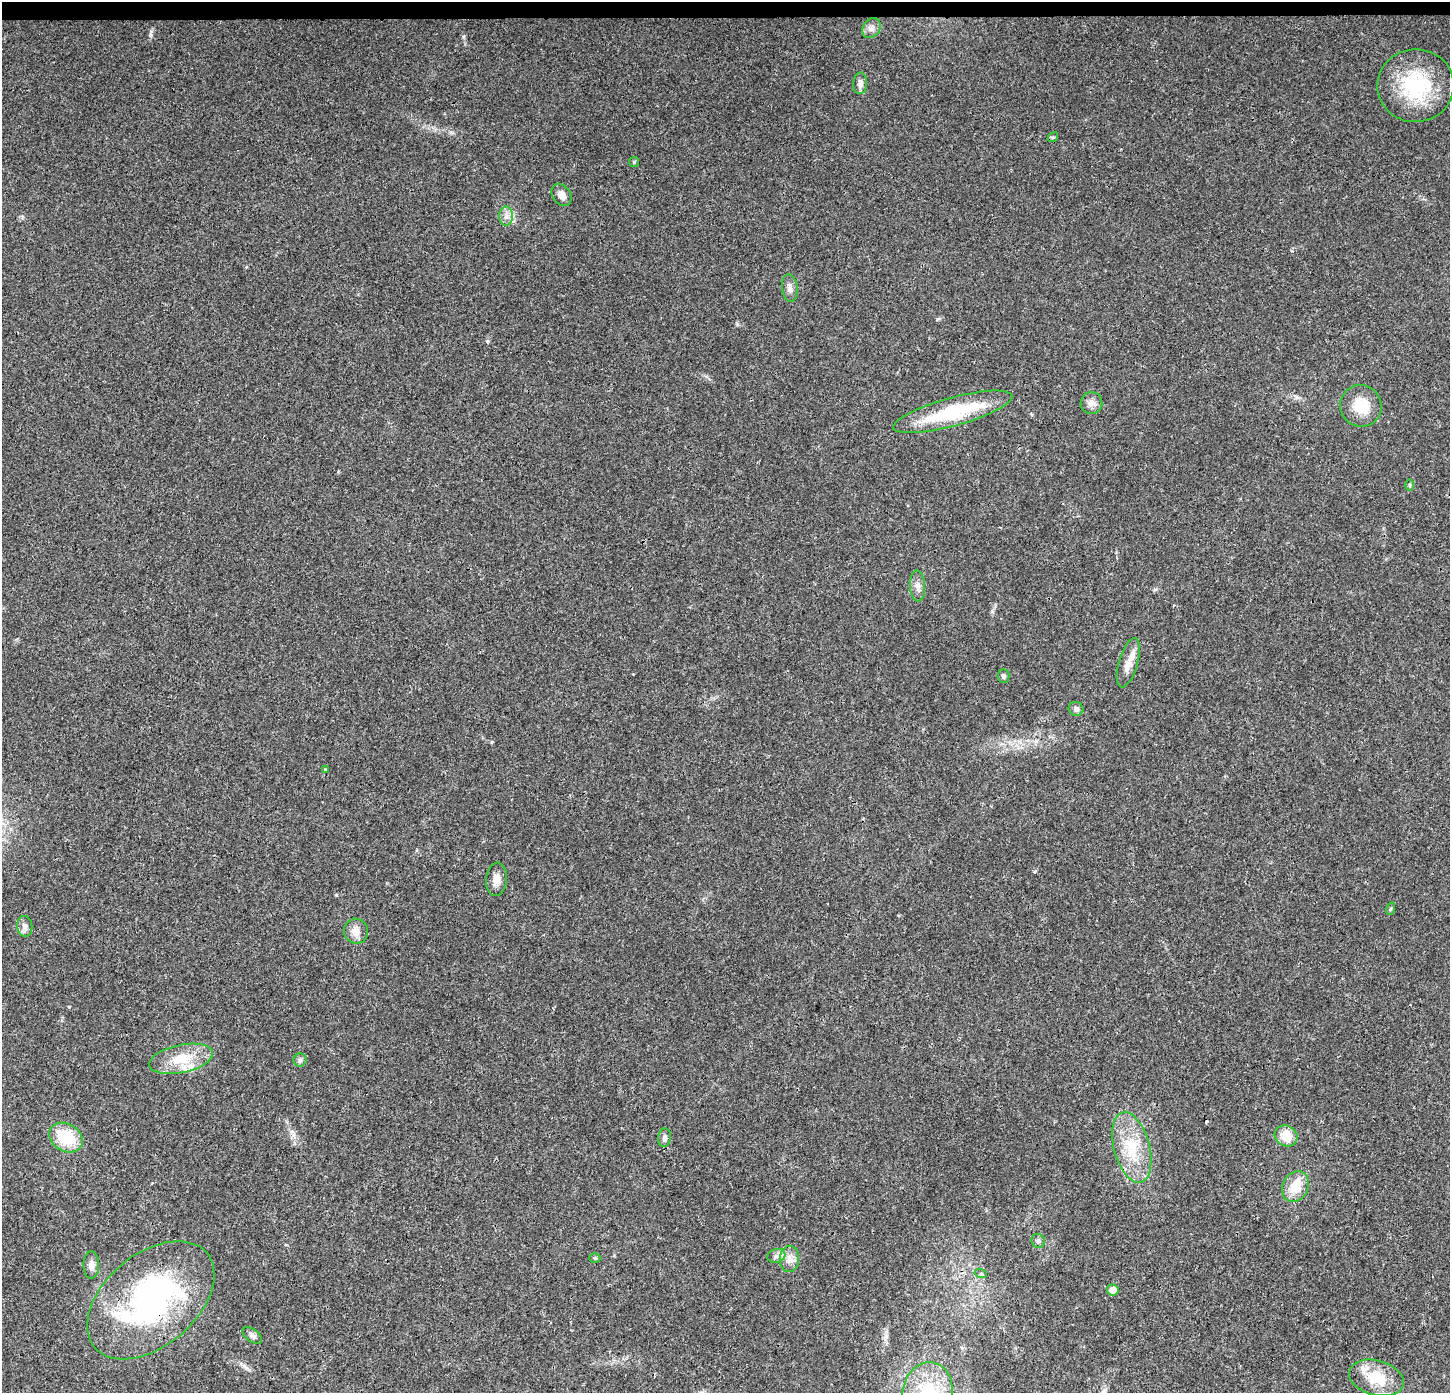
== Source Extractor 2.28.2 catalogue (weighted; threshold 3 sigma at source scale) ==
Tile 2 of 3 x 3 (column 2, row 1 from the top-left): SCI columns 1458-2905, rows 2997-4387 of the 4354 x 4601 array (HDU 1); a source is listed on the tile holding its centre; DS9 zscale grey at full resolution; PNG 1452 x 1395 px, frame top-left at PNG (2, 2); each listed source drawn as its Kron ellipse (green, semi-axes under 4 px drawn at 4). Shown black and unused: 1% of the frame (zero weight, under 3 of 4 exposures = <1% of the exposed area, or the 3 px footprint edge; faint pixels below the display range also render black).
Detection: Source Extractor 2.28.2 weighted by HDU 2 'WHT'; one run over the whole footprint, this tile lists its part. Background 0.0264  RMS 0.0031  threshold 0.014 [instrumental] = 3 sigma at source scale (4.5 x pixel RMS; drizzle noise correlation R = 1.50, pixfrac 1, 0.0396/0.0396 arcsec/px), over >= 5 px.
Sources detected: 42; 1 cosmic-ray / hot-pixel residue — neither listed nor drawn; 2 inside a brighter listed object's ellipse — not listed separately; the other 39 listed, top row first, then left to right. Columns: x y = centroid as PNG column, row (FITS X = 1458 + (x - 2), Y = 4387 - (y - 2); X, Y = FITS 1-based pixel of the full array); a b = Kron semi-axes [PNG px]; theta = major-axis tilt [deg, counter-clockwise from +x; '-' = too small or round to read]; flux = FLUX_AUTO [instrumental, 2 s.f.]
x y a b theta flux
871 28 11 8 58 1.7
860 83 11 7 86 1.5
1416 86 38 36 7 26
1053 137 6 4 39 0.4
634 162 5 5 - 0.44
561 195 12 9 -55 2.3
506 216 10 6 90 1.5
790 288 14 7 -83 1.7
1091 403 11 11 - 1.9
1361 406 21 20 - 8.1
953 412 61 14 15 23
1410 485 6 4 90 0.41
918 586 15 7 -87 1.9
1128 663 25 9 74 3.7
1003 676 7 6 - 0.69
1076 709 7 7 - 1
326 770 3 3 - 0.33
496 879 17 10 84 2.6
1390 909 6 4 70 0.46
25 926 10 7 -83 1.4
356 931 12 12 - 3
181 1059 32 14 12 9.3
300 1060 6 6 - 0.78
1286 1136 12 10 -28 6.1
66 1138 18 13 -32 12
664 1138 9 6 81 0.99
1132 1147 36 18 -75 13
1295 1186 16 12 62 6.7
1038 1241 7 6 - 1
776 1256 9 6 16 1.3
595 1258 5 4 - 0.51
789 1259 13 9 89 2.4
91 1265 14 8 -90 1.8
981 1274 6 4 -18 0.43
1113 1290 5 5 - 2.9
151 1300 73 46 40 82
252 1335 11 6 -37 1.2
1376 1378 28 17 -15 9.5
927 1392 30 25 79 19
Overlapping masked pixels (flux is a lower limit): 1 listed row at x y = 151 1300
Isophote crosses this tile's border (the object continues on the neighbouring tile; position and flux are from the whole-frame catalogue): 1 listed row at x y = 927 1392
Unlisted compact peaks at least as high as the median listed source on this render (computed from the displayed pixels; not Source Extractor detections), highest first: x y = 150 35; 487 341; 451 132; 293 1135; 336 895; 69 1007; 737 324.